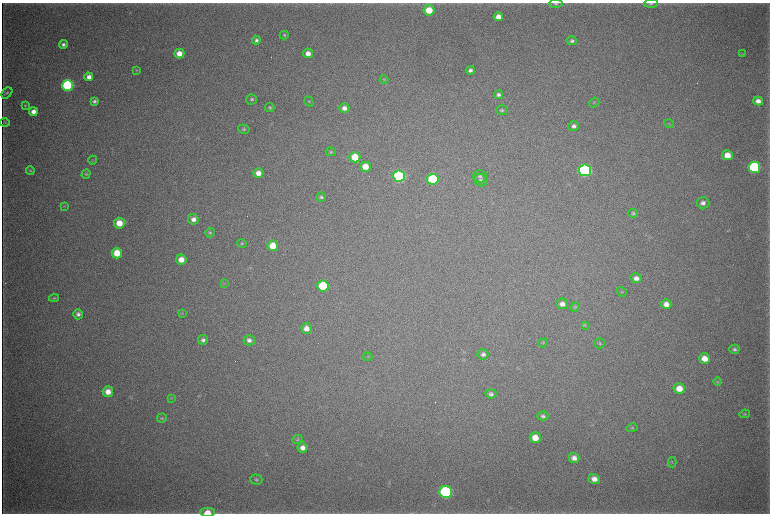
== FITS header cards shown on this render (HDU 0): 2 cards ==
NAXIS1  =                 1536 / length of data axis 1
NAXIS2  =                 1023 / length of data axis 2

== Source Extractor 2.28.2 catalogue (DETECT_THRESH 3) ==
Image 1536 x 1023 px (HDU 0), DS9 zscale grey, zoomed out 1/2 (1 PNG px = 2 x 2 image px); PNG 772 x 516 px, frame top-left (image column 1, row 1022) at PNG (2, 3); each listed source drawn as its Kron ellipse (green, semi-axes under 4 px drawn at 4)
Background 4060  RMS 36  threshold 108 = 3 sigma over >= 5 px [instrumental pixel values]
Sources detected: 99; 4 cannot appear on this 1/2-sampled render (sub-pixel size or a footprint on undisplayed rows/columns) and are neither listed nor drawn; the other 95 listed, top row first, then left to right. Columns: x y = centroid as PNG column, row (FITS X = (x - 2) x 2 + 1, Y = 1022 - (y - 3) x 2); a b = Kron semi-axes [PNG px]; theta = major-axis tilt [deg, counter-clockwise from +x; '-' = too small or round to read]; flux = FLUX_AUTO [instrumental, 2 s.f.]
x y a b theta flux
556 4 7 4 1 1.5e+04
651 4 7 3 3 1.2e+04
429 10 5 5 - 1.7e+05
498 17 4 4 - 6.3e+04
284 35 4 4 - 8.9e+03
256 40 4 4 - 2.0e+04
572 41 5 4 - 1.7e+04
63 44 4 4 - 2.2e+04
179 53 5 5 - 8.1e+04
308 53 5 4 - 5.7e+04
743 54 3 2 - 4.6e+03
136 70 4 3 - 5.9e+03
470 70 4 4 - 2.4e+04
89 77 4 4 - 4.1e+04
384 79 4 4 - 7.2e+03
68 85 5 5 - 1.2e+06
7 93 6 4 49 1.3e+04
499 95 4 4 - 2.0e+04
252 99 5 5 - 1.4e+04
94 101 4 3 - 1.6e+04
758 101 5 4 - 4.7e+04
309 102 5 4 - 8.3e+03
594 102 5 4 - 9.8e+03
25 105 4 3 - 7.6e+03
270 108 5 4 - 1.2e+04
344 108 5 4 - 3.8e+04
502 110 6 5 - 1.4e+04
33 112 4 4 - 5.4e+04
5 122 5 4 - 7.9e+03
669 124 5 3 - 8.3e+03
574 126 5 4 - 2.5e+04
244 129 6 4 -10 1.3e+04
331 152 5 4 - 9.3e+03
727 155 5 5 - 1.0e+05
355 157 5 5 - 1.7e+05
93 160 4 2 - 5.0e+03
365 167 5 5 - 1.1e+05
754 167 6 5 - 1.0e+06
30 170 4 4 - 7.8e+03
585 170 6 6 - 1.9e+06
258 173 5 5 - 6.2e+04
86 174 5 4 - 8.9e+03
399 176 6 6 - 1.6e+06
480 176 7 6 - 2.2e+04
433 179 6 5 - 6.9e+05
481 180 6 6 - 2.1e+04
321 197 5 4 - 1.4e+04
703 203 6 5 - 3.0e+04
64 206 3 2 - 4.4e+03
633 213 5 4 - 1.2e+04
193 219 5 5 - 3.6e+04
119 223 5 5 - 1.3e+05
210 233 5 4 - 1.2e+04
242 244 5 4 - 8.6e+03
273 246 5 5 - 1.3e+05
117 253 5 5 - 1.8e+05
181 260 5 5 - 8.3e+04
636 278 5 5 - 3.7e+04
224 283 4 2 - 4.6e+03
323 286 5 5 - 4.9e+05
622 292 5 3 - 7.1e+03
54 298 5 4 - 8.5e+03
562 304 6 5 - 4.1e+04
666 304 5 4 - 5.0e+04
575 307 5 4 - 8.4e+03
182 313 4 3 - 5.9e+03
78 314 5 5 - 2.4e+04
585 325 4 3 - 7.6e+03
306 328 5 5 - 5.5e+04
203 340 5 5 - 2.1e+04
249 340 5 5 - 2.9e+04
543 343 5 3 - 7.3e+03
599 343 5 5 - 1.1e+04
734 349 5 4 - 1.5e+04
483 354 5 5 - 2.3e+04
368 357 4 2 - 4.3e+03
704 359 5 5 - 7.8e+04
717 381 4 3 - 5.9e+03
679 389 6 5 - 9.6e+04
108 392 5 5 - 6.9e+04
491 394 5 4 - 2.0e+04
171 398 3 2 - 4.4e+03
745 414 5 4 - 1.1e+04
543 416 5 4 - 1.8e+04
162 418 5 4 - 9.4e+03
632 428 6 4 14 1.0e+04
535 438 5 5 - 9.9e+04
297 439 5 4 - 1.1e+04
302 448 5 5 - 4.4e+04
574 458 5 5 - 4.0e+04
672 462 5 3 - 8.2e+03
594 479 6 5 - 5.2e+04
256 480 6 5 - 1.3e+04
446 492 6 6 - 1.5e+06
208 512 7 4 -1 8.8e+04
At the frame edge (FLAGS 8, measured only in part): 3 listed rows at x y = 556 4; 651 4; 208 512
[4 sub-pixel or undisplayed-footprint detections neither listed nor drawn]